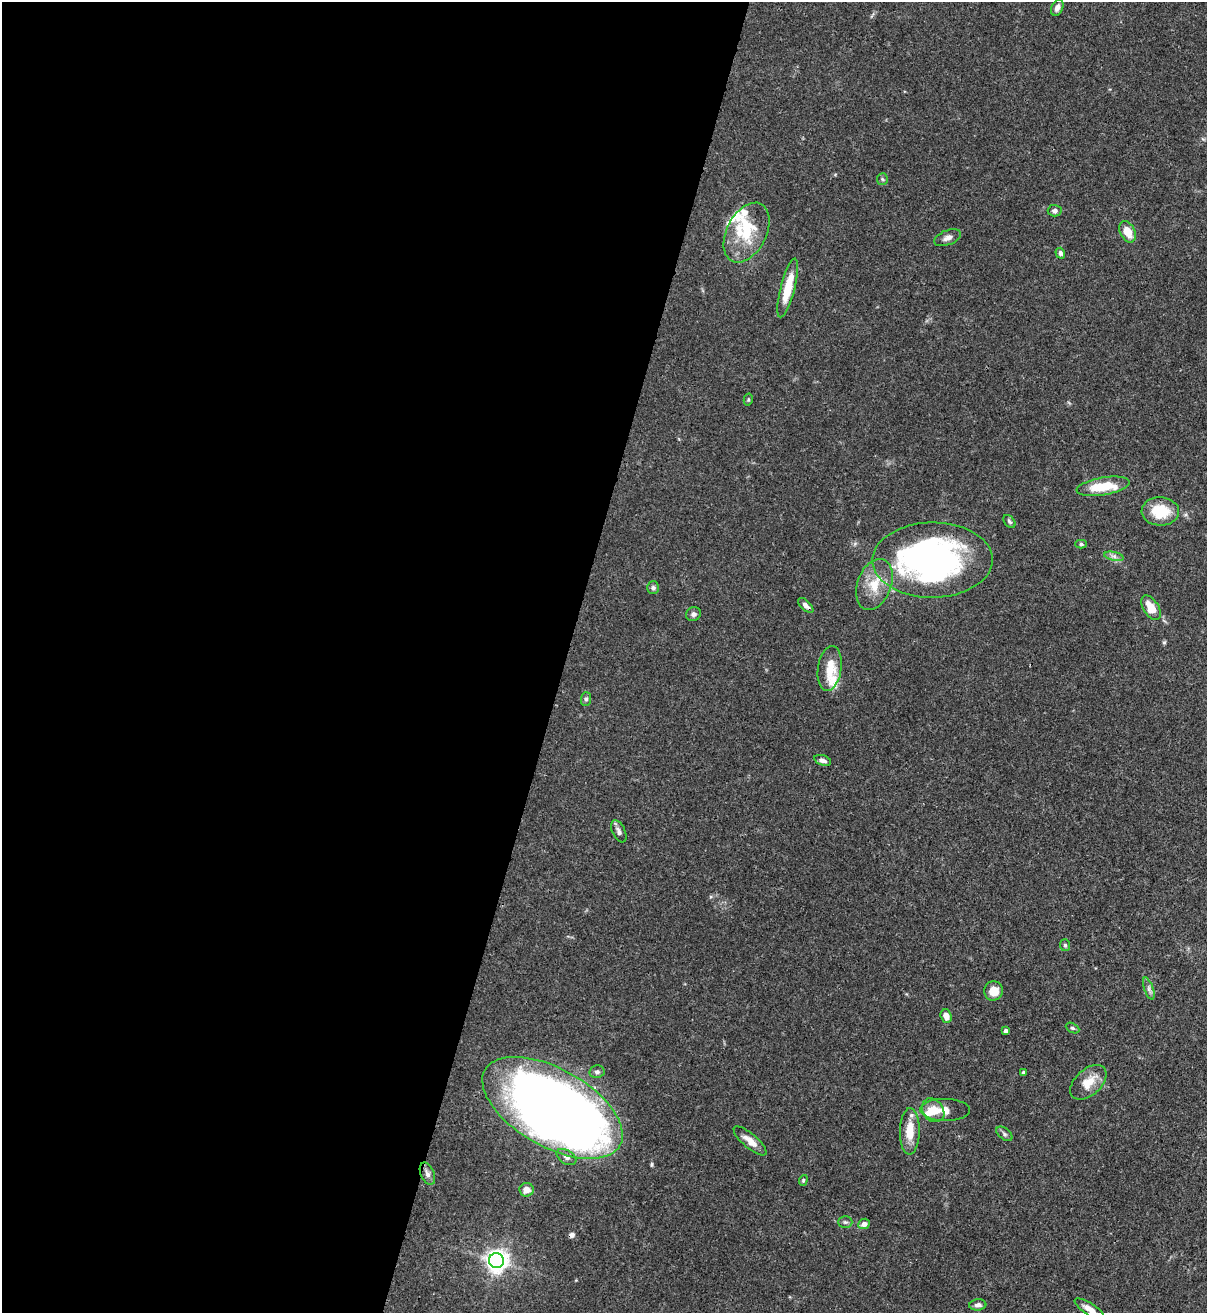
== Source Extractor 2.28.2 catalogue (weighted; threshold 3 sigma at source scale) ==
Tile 5 of 4 x 4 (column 1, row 2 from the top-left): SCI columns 221-1425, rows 2656-3966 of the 5383 x 5308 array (HDU 1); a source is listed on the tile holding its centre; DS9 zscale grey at full resolution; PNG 1209 x 1315 px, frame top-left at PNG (2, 2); each listed source drawn as its Kron ellipse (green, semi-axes under 4 px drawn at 4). Shown black and unused: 47% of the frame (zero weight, under 3 of 4 exposures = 7% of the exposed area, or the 3 px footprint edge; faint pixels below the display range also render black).
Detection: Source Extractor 2.28.2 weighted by HDU 2 'WHT'; one run over the whole footprint, this tile lists its part. Background 0.1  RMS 0.0041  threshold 0.0185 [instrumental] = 3 sigma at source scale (4.5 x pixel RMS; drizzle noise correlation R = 1.50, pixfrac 1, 0.05/0.05 arcsec/px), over >= 5 px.
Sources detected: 58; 2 inside a brighter object's white glare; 1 cosmic-ray / hot-pixel residue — neither listed nor drawn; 7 inside a brighter listed object's ellipse — not listed separately; the other 48 listed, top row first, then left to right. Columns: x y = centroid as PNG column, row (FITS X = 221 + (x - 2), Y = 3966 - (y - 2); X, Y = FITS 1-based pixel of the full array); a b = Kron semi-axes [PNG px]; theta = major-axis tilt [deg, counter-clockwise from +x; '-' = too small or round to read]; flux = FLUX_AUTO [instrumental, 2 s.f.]
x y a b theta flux
1057 8 8 5 66 2
882 179 6 5 - 0.69
1055 211 7 6 - 1.2
1128 232 11 7 -63 6.1
746 233 32 19 63 17
948 238 14 7 21 2.1
1060 253 5 4 - 1.2
788 288 30 7 75 11
748 400 6 4 78 0.55
1103 486 27 9 10 12
1160 511 19 14 -3 13
1009 522 7 5 -50 0.78
1081 544 5 4 - 0.74
1114 556 10 4 -13 1.5
933 560 60 37 1 150
874 584 26 17 70 10
653 588 6 6 - 0.95
806 605 9 5 -43 1.7
1151 608 13 7 -58 7
693 614 8 6 25 1.2
830 668 22 11 81 8.6
586 699 7 5 89 0.91
823 760 9 5 -19 1.6
619 831 12 6 -64 1.5
1065 945 6 5 - 0.74
1149 989 11 4 -71 1.3
994 991 10 9 - 5.4
946 1016 7 5 -70 3.3
1072 1028 7 4 -26 0.79
1006 1031 4 4 - 1.6
597 1072 7 6 - 1.3
1023 1072 3 3 - 0.88
1088 1082 21 13 43 7.3
552 1108 77 39 -29 550
933 1110 13 10 -51 5.2
945 1110 25 11 -1 4.9
910 1131 23 10 89 8.4
1004 1134 9 5 -39 1.1
750 1141 21 7 -40 4.3
566 1157 11 6 -33 1.7
427 1174 11 7 -67 1.9
803 1180 5 4 - 0.59
527 1190 7 7 - 3.2
845 1222 7 5 -1 0.87
864 1224 6 5 - 1.9
496 1260 7 7 - 300
978 1305 8 5 4 1.4
1089 1309 17 6 -32 3
Isophote crosses this tile's border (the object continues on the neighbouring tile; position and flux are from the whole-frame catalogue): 1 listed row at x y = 1089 1309